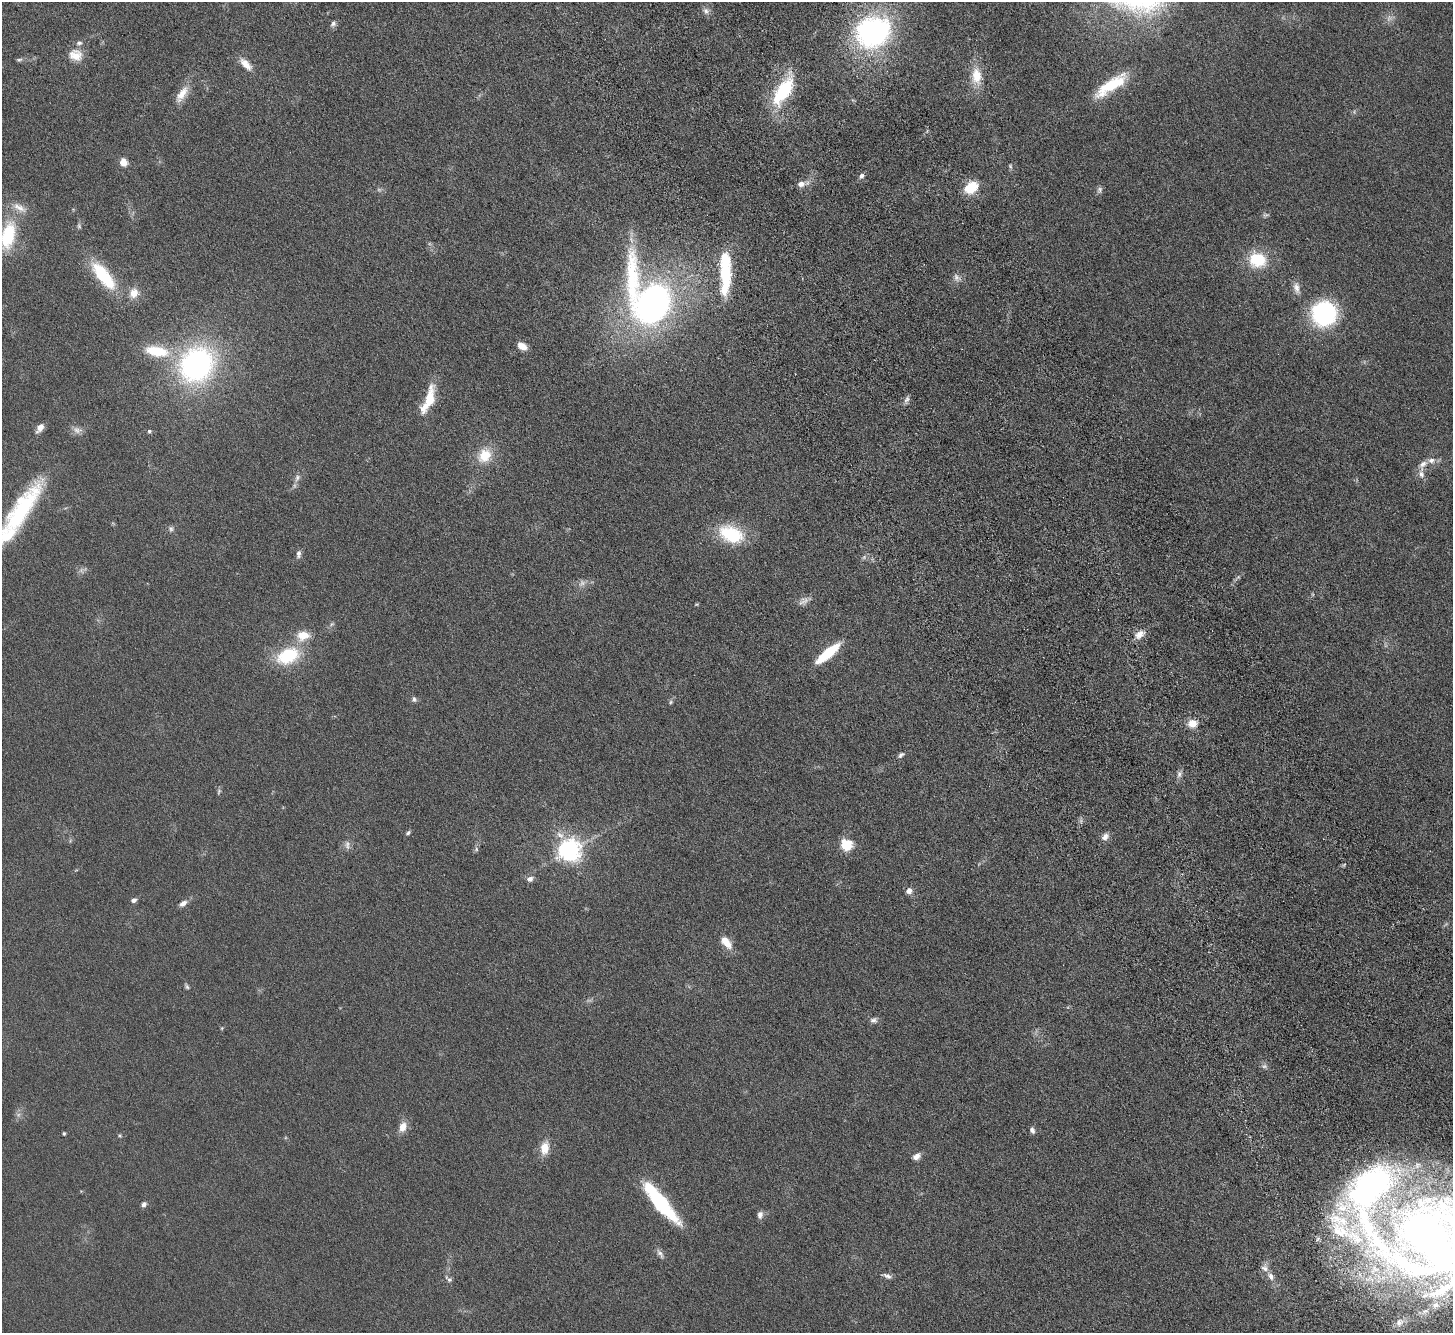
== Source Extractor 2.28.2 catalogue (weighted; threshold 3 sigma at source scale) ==
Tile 6 of 4 x 4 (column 2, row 2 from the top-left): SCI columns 1553-3003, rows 2904-4234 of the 6006 x 5937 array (HDU 1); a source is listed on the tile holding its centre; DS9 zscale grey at full resolution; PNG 1455 x 1335 px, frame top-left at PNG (2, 2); no overlay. Shown black and unused: <1% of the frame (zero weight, under 4 of 8 exposures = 5% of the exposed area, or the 3 px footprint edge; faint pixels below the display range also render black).
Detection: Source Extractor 2.28.2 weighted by HDU 2 'WHT'; one run over the whole footprint, this tile lists its part. Background 0.0462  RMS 0.0061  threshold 0.025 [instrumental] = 3 sigma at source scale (4.09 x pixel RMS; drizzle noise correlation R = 1.36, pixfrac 0.8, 0.05/0.05 arcsec/px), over >= 5 px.
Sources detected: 109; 11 too faint to see at this stretch — not listed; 14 inside a brighter listed object's ellipse — not listed separately; the other 84 listed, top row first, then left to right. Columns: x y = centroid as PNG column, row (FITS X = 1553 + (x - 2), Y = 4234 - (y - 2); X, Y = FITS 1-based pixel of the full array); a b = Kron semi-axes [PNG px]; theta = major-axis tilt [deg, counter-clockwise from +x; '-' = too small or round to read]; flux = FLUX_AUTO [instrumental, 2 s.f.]
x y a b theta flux
706 11 10 9 - 2.5
1389 18 10 9 - 2.7
333 24 10 7 61 1.7
873 31 38 31 28 110
76 55 19 15 -13 7.6
19 60 9 5 2 1.1
246 64 20 9 -46 5.9
976 76 24 13 -88 12
1111 85 38 11 34 24
783 91 41 16 59 32
182 94 27 11 55 7.5
123 162 8 7 - 5.2
1010 166 7 4 -61 0.79
862 176 7 5 48 1.7
801 184 12 8 14 3.4
971 187 14 10 33 15
1099 190 10 7 73 1.6
1266 215 10 5 9 1
79 226 8 5 -80 0.99
8 236 32 15 77 29
1257 260 23 20 -17 19
725 272 42 10 90 39
103 275 42 15 -51 28
957 278 13 9 -39 2.7
1296 288 18 8 -78 3.9
134 293 14 12 59 5.9
652 304 43 34 61 180
1324 313 21 20 - 73
522 346 10 6 -32 5.5
157 351 30 13 -10 19
196 365 32 27 47 130
428 399 34 10 69 16
907 399 10 6 60 1.8
40 428 10 6 54 3.4
77 430 14 9 -8 3
149 431 4 4 - 1.1
484 455 20 16 57 12
1423 464 16 9 54 3.9
297 478 12 7 68 2.6
21 511 69 19 56 57
171 529 8 8 - 1.5
731 534 31 19 -22 27
298 554 11 6 84 2
804 601 15 10 28 3.1
696 604 7 3 8 0.54
332 624 7 5 44 1.1
1140 634 15 9 35 4.6
827 653 26 7 40 25
288 656 31 19 22 27
414 699 7 6 - 1.3
671 702 7 5 40 0.89
1192 723 11 9 5 6
901 755 9 6 38 1.4
1179 774 11 7 69 2.1
219 792 9 5 72 0.95
408 833 7 4 49 1
560 835 14 8 -28 3.7
1105 837 11 8 50 2.9
70 841 6 4 72 0.73
847 844 15 14 - 9.9
476 849 7 6 - 1
569 850 7 7 - 430
530 879 9 7 19 2.3
909 891 6 6 - 3.2
134 900 6 5 - 2
183 903 11 7 35 2.6
726 942 16 8 -49 7.7
186 986 8 5 -57 1
874 1020 10 8 8 2
222 1028 6 3 71 0.52
403 1127 14 9 70 5.1
1032 1130 8 6 -69 1.6
64 1133 4 3 - 0.65
120 1135 6 5 - 0.7
545 1148 17 10 80 7.4
917 1156 10 7 37 2.9
661 1203 49 12 -50 47
144 1204 7 6 - 1.5
760 1215 9 7 80 2.4
1435 1242 119 108 17 520
660 1254 15 6 -57 2.2
887 1276 14 6 -18 2
1271 1276 11 7 -57 2.9
449 1279 12 6 -39 1.7
Isophote crosses this tile's border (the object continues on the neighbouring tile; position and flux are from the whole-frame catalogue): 3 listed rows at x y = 8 236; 21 511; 1435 1242